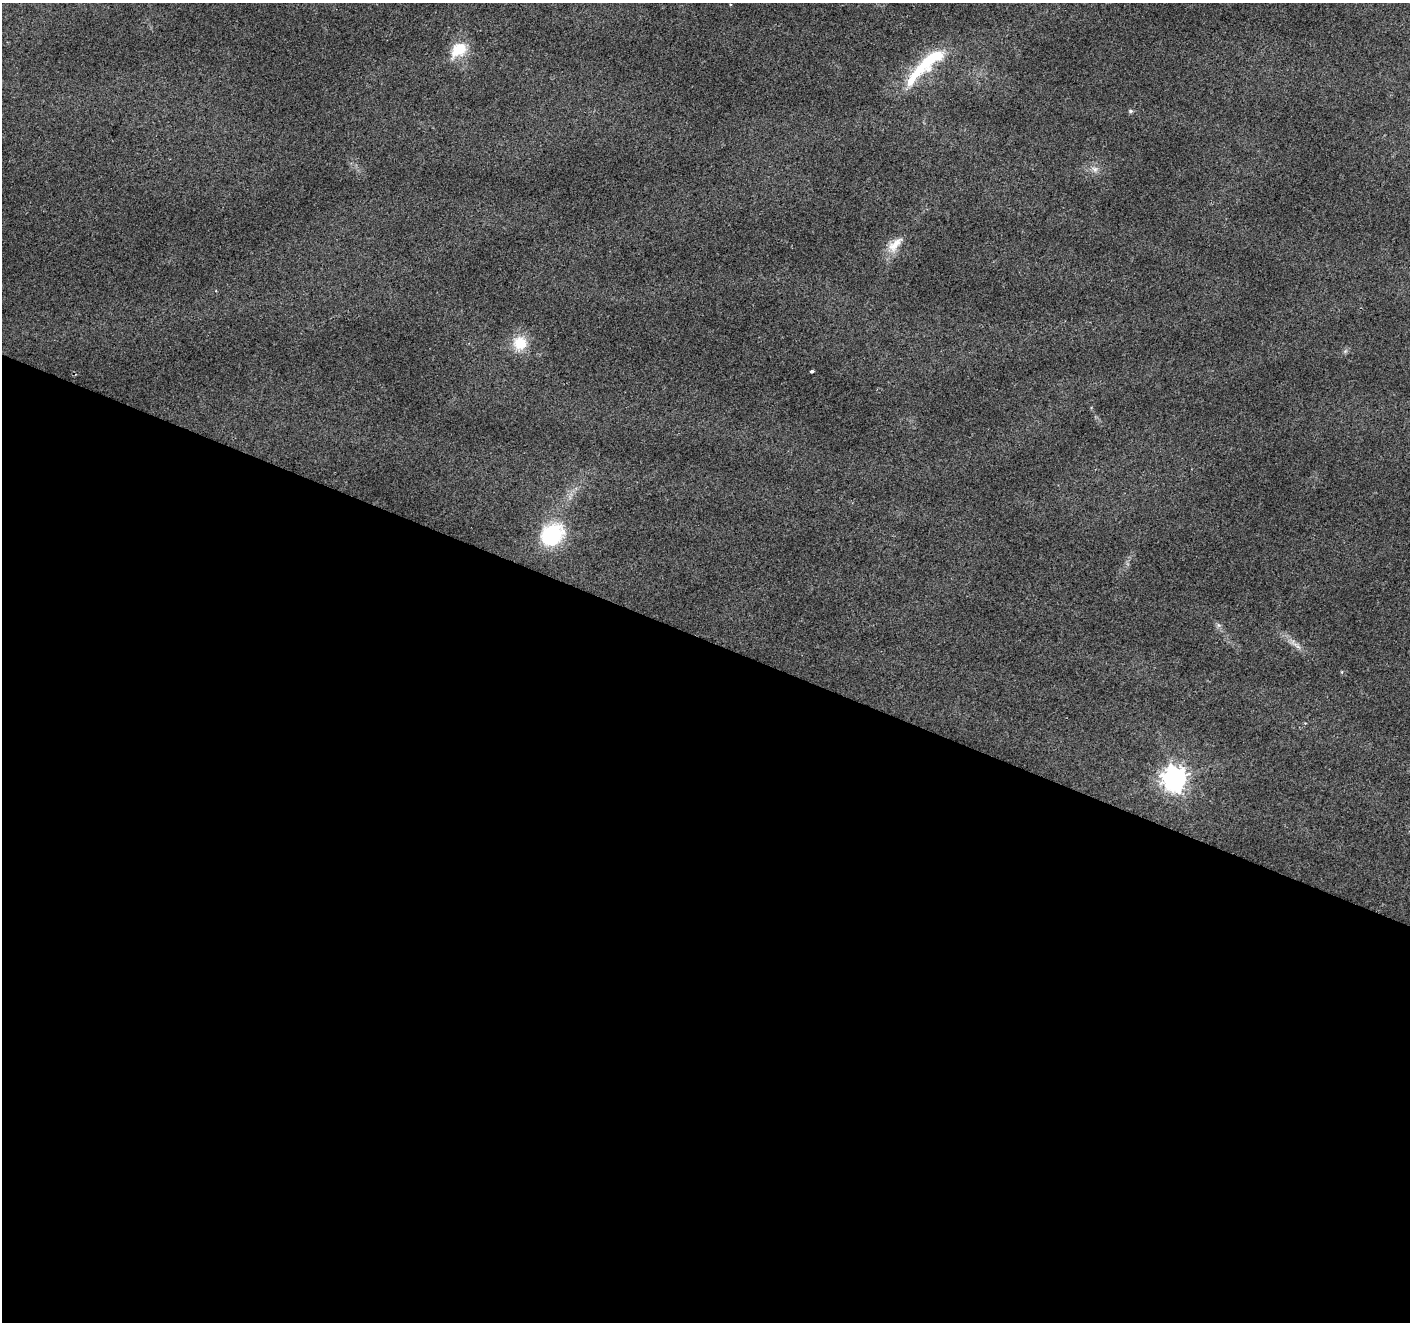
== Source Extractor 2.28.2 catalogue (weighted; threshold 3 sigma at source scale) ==
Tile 14 of 4 x 4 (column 2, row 4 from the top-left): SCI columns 1415-2822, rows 273-1592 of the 5638 x 5758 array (HDU 1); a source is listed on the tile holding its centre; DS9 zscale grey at full resolution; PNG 1412 x 1324 px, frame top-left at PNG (2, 3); no overlay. Shown black and unused: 52% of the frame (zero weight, under 2 of 3 exposures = <1% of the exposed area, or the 3 px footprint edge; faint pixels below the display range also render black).
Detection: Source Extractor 2.28.2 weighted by HDU 2 'WHT'; one run over the whole footprint, this tile lists its part. Background 0.0393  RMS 0.0071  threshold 0.0318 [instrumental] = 3 sigma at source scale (4.5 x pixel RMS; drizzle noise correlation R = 1.50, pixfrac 1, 0.0396/0.0396 arcsec/px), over >= 5 px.
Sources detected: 12; all 12 listed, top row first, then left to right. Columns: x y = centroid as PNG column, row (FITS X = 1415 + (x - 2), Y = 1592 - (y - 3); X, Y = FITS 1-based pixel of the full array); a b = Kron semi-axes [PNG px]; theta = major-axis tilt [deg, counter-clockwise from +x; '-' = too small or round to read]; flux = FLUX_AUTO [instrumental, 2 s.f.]
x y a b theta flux
458 50 22 15 38 18
925 65 69 14 44 45
1130 111 5 5 - 1.4
1095 169 9 7 -34 3.1
895 245 26 12 46 11
520 343 16 16 - 17
811 371 3 3 - 1.6
552 535 23 19 42 57
1218 625 7 4 -71 1.5
1297 646 20 4 -37 4.4
1342 672 5 3 - 0.57
1175 778 9 8 - 580